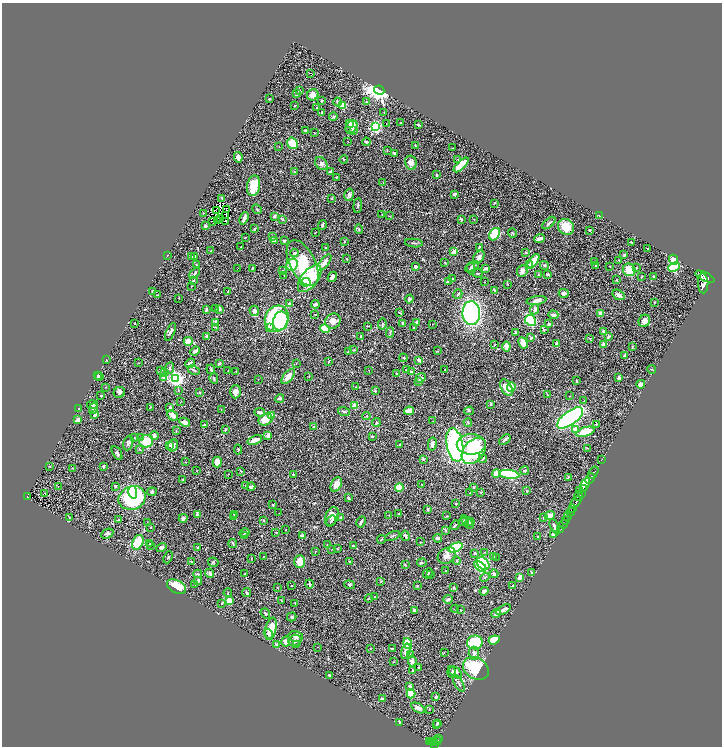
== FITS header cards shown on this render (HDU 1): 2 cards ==
NAXIS1  =                 1440
NAXIS2  =                 1488

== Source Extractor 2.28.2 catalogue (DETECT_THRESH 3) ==
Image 1440 x 1488 px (HDU 1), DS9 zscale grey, zoomed out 1/2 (1 PNG px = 2 x 2 image px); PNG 724 x 748 px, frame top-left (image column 1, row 1487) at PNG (2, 3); each listed source drawn as its Kron ellipse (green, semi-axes under 4 px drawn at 4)
Background 0.428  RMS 0.028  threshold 0.0841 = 3 sigma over >= 5 px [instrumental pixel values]
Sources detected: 554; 45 cannot appear on this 1/2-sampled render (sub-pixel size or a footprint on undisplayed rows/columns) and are neither listed nor drawn; of the other 509, the 500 brightest by FLUX_AUTO listed and drawn (9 fainter detections omitted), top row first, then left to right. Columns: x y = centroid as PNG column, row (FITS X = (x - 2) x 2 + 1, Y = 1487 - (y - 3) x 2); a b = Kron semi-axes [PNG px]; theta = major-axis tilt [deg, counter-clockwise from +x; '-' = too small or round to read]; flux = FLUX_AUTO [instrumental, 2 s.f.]
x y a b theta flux
310 73 2 1 - 3.3
379 90 5 4 - 3000
299 91 3 2 - 3.7
297 94 3 3 - 4.1
313 95 6 5 - 34
269 99 2 2 - 4.7
321 101 3 2 - 5
338 102 4 2 - 4
367 102 3 2 - 3.4
295 105 3 2 - 2.8
343 105 3 3 - 190
316 108 2 2 - 4.8
322 113 2 2 - 4.6
384 113 4 2 - 4.6
333 117 4 3 - 8.3
350 123 3 3 - 9.7
401 123 2 2 - 4.5
386 124 2 2 - 1.9
418 125 4 2 - 6.6
352 127 7 5 55 38
376 127 3 3 - 770
305 130 3 2 - 9.9
353 131 4 3 - 4.7
314 133 2 2 - 2.6
348 142 2 1 - 1.6
366 142 4 2 - 6.7
293 143 6 5 - 98
415 146 2 2 - 4.5
279 147 2 1 - 1.7
452 148 2 1 - 1.8
387 150 3 2 - 2.7
394 153 4 2 - 7.4
238 157 5 4 - 24
344 159 4 2 - 3.7
458 159 2 2 - 6.8
321 163 7 5 -53 18
411 163 7 6 - 28
461 165 9 3 43 150
295 172 3 1 - 2.1
331 172 4 3 - 9.3
436 175 4 3 - 4.5
337 177 3 2 - 3.8
383 182 2 2 - 1.6
254 186 10 6 79 100
455 194 4 3 - 12
349 195 6 4 76 15
222 198 4 3 - 5.6
332 199 3 2 - 2.7
494 203 3 2 - 4.9
358 206 7 3 84 9.7
257 209 5 2 - 5
216 210 4 1 - 3.5
226 210 2 1 - 2.7
203 213 2 1 - 1.5
226 215 2 1 - 2
382 215 3 2 - 3.2
599 215 3 1 - 1.8
274 216 4 3 - 8.5
390 216 3 2 - 2.4
244 218 6 2 66 23
221 219 3 1 - 2.2
283 219 4 3 - 5
461 219 3 2 - 6
474 219 2 2 - 2.9
212 221 3 2 - 6.8
218 221 2 2 - 2.8
225 221 3 2 - 9.7
549 223 8 3 43 9.7
323 225 5 2 - 10
205 226 4 3 - 9.5
566 227 8 7 - 98
254 229 3 2 - 9
359 229 5 2 - 4.7
589 230 3 2 - 4
315 232 3 1 - 1.6
513 233 4 3 - 4.4
495 234 7 5 55 140
245 237 3 2 - 2.3
272 237 3 2 - 4.5
540 238 5 2 - 36
274 240 4 2 - 16
284 241 2 2 - 4.9
344 242 3 2 - 5.4
632 242 2 1 - 2.5
414 243 9 2 -5 7.8
241 247 2 2 - 2.3
479 247 4 3 - 7
325 248 4 2 - 4.4
648 249 2 2 - 2.7
211 251 2 2 - 2.1
454 252 2 2 - 80
294 253 4 3 - 11
526 253 3 2 - 4.7
167 255 3 2 - 2
624 255 4 3 - 6.7
194 256 2 2 - 3.8
192 257 3 2 - 4.4
479 257 7 4 56 18
347 259 3 2 - 5.5
619 260 2 2 - 3.2
674 260 5 3 - 100
533 261 8 3 55 130
595 261 2 2 - 2
303 263 25 12 -63 340
324 263 10 4 51 26
445 263 2 2 - 3.4
196 265 3 2 - 3
292 265 6 5 - 120
530 265 4 3 - 17
544 265 5 4 - 7.6
472 266 8 3 29 17
595 266 3 2 - 2.8
610 266 2 2 - 2.9
415 267 3 3 - 14
674 267 6 4 25 160
252 268 2 2 - 5.6
471 268 6 3 -76 15
486 268 3 2 - 17
636 268 3 3 - 3.6
237 269 2 1 - 1.7
283 270 2 2 - 1.9
629 270 6 6 - 83
522 271 6 5 - 23
195 273 6 3 50 9.6
478 273 5 2 - 5
548 274 3 2 - 9.8
284 275 2 2 - 1.6
538 275 3 3 - 5.1
332 277 5 3 - 30
642 277 3 2 - 2.3
653 277 3 2 - 5
705 277 10 4 -26 3400
310 279 16 8 52 210
453 279 2 2 - 6.2
617 280 3 2 - 3.2
193 281 3 2 - 9.8
448 281 4 3 - 5.9
305 282 5 4 - 84
485 282 2 1 - 1.5
703 283 10 5 -88 3900
508 284 3 2 - 2
191 286 3 2 - 2.1
494 290 4 2 - 4.8
152 291 2 2 - 3
228 291 4 2 - 3
564 293 5 4 - 19
458 294 5 3 - 7.4
158 295 3 2 - 3.8
618 295 6 4 -33 16
179 298 3 2 - 2.4
409 299 4 3 - 10
537 300 10 4 9 22
289 303 4 3 - 8.6
654 303 2 2 - 2.9
315 304 4 3 - 8.6
215 309 2 2 - 2.3
220 309 3 3 - 8.8
535 309 5 3 - 18
206 310 3 2 - 7.2
254 311 5 5 - 18
399 313 4 2 - 4
471 313 12 8 -87 970
601 313 3 3 - 50
315 314 2 1 - 2.5
553 315 5 3 - 14
277 319 13 11 63 610
530 320 6 5 - 240
281 321 9 7 71 220
333 321 8 7 - 36
644 321 6 5 - 25
216 322 4 3 - 8.8
416 322 3 2 - 8.2
135 323 2 2 - 3.9
382 324 5 3 - 8
403 324 3 2 - 9.6
432 324 2 2 - 1.7
549 324 3 3 - 11
367 326 2 2 - 2.3
216 327 4 2 - 3
269 328 4 3 - 18
413 328 3 2 - 6.2
325 329 5 3 - 94
544 329 3 2 - 3.6
603 331 4 3 - 6.1
171 332 9 3 67 12
516 332 4 3 - 7.8
390 333 5 3 - 6.3
207 336 4 3 - 13
361 337 2 2 - 3.6
608 337 3 2 - 17
531 338 4 3 - 5.3
590 339 3 3 - 4.2
188 341 4 4 - 33
523 343 6 3 -64 55
556 344 3 3 - 9.3
603 344 2 2 - 41
495 345 3 2 - 2.1
506 346 5 3 - 40
632 347 3 2 - 5.6
354 350 2 2 - 4.9
195 351 5 3 - 16
437 351 3 2 - 2.4
348 352 3 2 - 3
624 356 2 2 - 28
403 358 4 2 - 4.3
106 360 3 2 - 2
419 360 4 3 - 17
328 361 3 2 - 2.5
138 363 2 2 - 1.7
190 363 5 3 - 17
219 364 3 3 - 6.9
296 364 3 2 - 2.6
170 368 6 3 69 8.9
211 369 4 2 - 6.4
652 369 4 2 - 2.9
161 370 4 2 - 4.4
194 370 6 3 -25 8.5
369 370 2 2 - 2
406 370 2 2 - 3.4
445 370 3 2 - 2.3
228 371 2 1 - 1.5
236 371 2 1 - 1.7
411 371 4 3 - 6.7
164 372 3 2 - 3.4
396 374 2 2 - 4.1
97 375 3 2 - 7.1
99 376 4 2 - 12
309 376 2 1 - 1.8
163 377 3 3 - 12
288 377 9 4 50 38
214 378 5 2 - 5.5
421 378 5 4 - 8.5
619 378 3 2 - 12
176 379 4 4 - 1700
258 379 2 1 - 1.7
576 380 3 2 - 3.9
418 381 3 3 - 10
641 384 4 4 - 32
106 387 2 2 - 2.2
356 387 2 2 - 2.6
511 387 5 3 - 44
506 388 9 5 -61 77
178 390 2 2 - 5.5
375 391 4 3 - 6.5
119 392 6 5 - 12
235 392 6 5 - 30
199 393 3 3 - 5.2
547 394 2 2 - 2.6
101 396 2 2 - 11
569 396 3 2 - 2.6
280 398 4 4 - 8.6
584 401 2 2 - 2.3
180 402 3 2 - 2.2
92 404 5 4 - 7.7
490 404 3 2 - 5
354 406 2 2 - 83
151 407 3 2 - 3.4
170 407 4 3 - 8.6
93 408 6 3 75 12
79 409 3 1 - 2.1
221 410 2 1 - 1.7
409 411 5 3 - 65
469 411 5 3 - 5.3
260 412 5 3 - 11
344 412 6 3 -19 9.8
95 415 2 2 - 11
173 415 6 4 -45 36
272 416 2 2 - 86
366 416 4 2 - 4.1
570 418 15 6 36 1400
77 420 3 2 - 42
265 420 7 5 28 88
433 421 2 2 - 1.7
185 422 6 3 -27 30
468 422 4 4 - 5.7
376 423 4 2 - 6.3
596 424 3 2 - 4.3
204 425 3 2 - 4.7
313 426 3 3 - 4.1
575 429 3 3 - 38
225 430 4 3 - 3.8
176 431 3 2 - 3.3
585 432 9 4 18 140
268 435 4 3 - 20
154 436 4 4 - 21
372 437 3 2 - 3.6
134 438 3 2 - 3
141 438 4 3 - 6.5
255 440 8 3 21 42
505 440 6 2 40 15
146 441 7 6 - 110
128 443 7 4 70 18
432 444 6 4 78 22
471 444 14 10 1 250
170 445 2 2 - 19
173 445 6 5 - 17
400 445 4 2 - 7.3
455 445 17 8 -78 1100
587 448 3 2 - 3
139 449 4 2 - 3.8
238 449 5 3 - 5.7
474 451 15 10 51 240
117 453 8 3 -60 10
423 459 2 2 - 11
483 459 4 2 - 5.2
601 460 2 1 - 18
186 462 2 2 - 1.8
217 462 5 4 - 36
50 466 4 2 - 2.8
103 466 2 2 - 21
72 468 2 2 - 2.1
197 470 3 2 - 1.9
241 471 4 3 - 4.5
525 471 4 3 - 11
593 473 7 2 56 1200
228 474 2 2 - 1.7
496 474 4 4 - 43
509 474 10 4 -8 330
294 475 3 3 - 4.1
568 477 3 2 - 5.6
590 478 5 2 - 1000
183 479 3 2 - 2.6
585 484 7 3 62 1600
336 485 8 5 64 45
422 485 2 2 - 1.8
58 486 2 1 - 8.9
115 486 3 3 - 8.4
245 486 3 2 - 2.6
251 487 4 3 - 10
399 487 4 4 - 89
474 487 3 2 - 4.9
584 489 2 2 - 280
580 490 3 2 - 110
526 491 3 3 - 6.3
133 492 6 4 -81 84
152 492 5 4 - 9.9
481 492 3 3 - 3.6
44 493 3 1 - 34
470 493 2 1 - 1.7
581 494 4 2 - 310
579 496 4 3 - 870
27 497 4 2 - 82
132 498 14 11 22 510
348 498 4 2 - 8.1
576 502 7 3 50 1800
456 504 2 2 - 3.3
273 505 2 2 - 8.6
573 508 2 2 - 290
428 510 3 2 - 6.7
571 512 5 2 - 790
279 513 2 2 - 2.1
399 514 3 2 - 2.1
198 515 4 3 - 15
235 515 4 3 - 6.8
389 515 2 2 - 2.2
332 516 10 6 67 32
447 516 3 2 - 3.1
550 516 5 4 - 39
69 517 3 3 - 3.6
234 517 4 3 - 4.5
341 517 3 3 - 4
568 517 3 2 - 220
183 518 4 3 - 18
543 518 3 3 - 5.5
119 520 2 2 - 16
264 520 3 3 - 3.9
331 521 6 3 55 10
566 521 2 2 - 52
361 522 6 2 61 11
463 522 5 4 - 8
467 522 8 3 -50 17
470 522 4 3 - 12
147 523 3 2 - 2.2
564 524 4 2 - 56
455 525 5 2 - 8.9
151 527 2 2 - 1.9
555 527 8 3 -63 20
286 530 2 2 - 2.1
446 530 3 2 - 8.2
561 530 3 1 - 15
276 532 2 1 - 2.3
245 533 5 3 - 7.5
107 534 6 4 25 15
554 534 3 3 - 21
244 535 2 2 - 2.3
302 536 4 3 - 16
393 536 8 2 24 6.8
405 536 5 3 - 8.9
538 537 3 2 - 8.2
438 538 4 3 - 18
381 539 4 2 - 4.4
138 542 8 5 64 110
421 542 2 2 - 2.9
233 543 4 2 - 8.5
150 544 2 2 - 3.7
150 545 3 2 - 3.4
327 545 3 2 - 3.5
353 546 4 2 - 5.7
198 547 3 2 - 2.8
455 547 7 3 25 360
161 548 5 4 - 11
332 549 3 1 - 1.7
337 549 3 3 - 3.7
315 551 2 2 - 2.3
485 552 2 2 - 2.5
475 553 3 3 - 4
447 556 9 7 32 28
168 557 6 3 67 5.8
264 557 2 1 - 1.7
494 557 3 3 - 4.8
251 558 3 2 - 3
496 558 2 1 - 6.8
191 561 3 2 - 2.5
456 561 4 3 - 5.5
213 562 5 4 - 6.1
300 562 6 5 - 62
349 562 3 2 - 2.3
422 563 4 3 - 4.7
483 564 7 5 -44 240
405 565 3 3 - 5.1
480 566 7 4 -32 150
446 571 3 2 - 7.3
532 572 4 2 - 6.2
210 573 5 3 - 17
428 573 5 2 - 4.5
198 574 4 3 - 5.7
245 574 2 2 - 3.7
431 574 2 2 - 2.3
494 574 4 3 - 12
485 577 5 3 - 6
520 578 4 3 - 26
198 581 4 3 - 13
380 582 3 2 - 2.5
195 584 2 2 - 3.8
309 584 4 3 - 6.3
349 585 5 4 - 7
292 586 2 2 - 4
417 586 3 3 - 3.4
513 586 3 3 - 5.4
176 587 10 6 -24 82
277 588 3 2 - 2.5
454 588 4 2 - 5.1
484 591 4 3 - 25
246 592 4 2 - 7.8
228 593 4 2 - 4.8
374 597 3 2 - 1.8
369 598 4 2 - 3.1
448 599 5 3 - 12
281 600 3 1 - 3.1
229 601 4 3 - 94
295 603 3 2 - 2.1
221 604 3 2 - 3.3
455 609 4 2 - 4.3
461 610 2 2 - 3.2
503 610 8 3 26 21
414 611 4 2 - 12
265 613 5 3 - 6.4
496 613 5 3 - 15
292 617 5 4 - 8.1
271 629 11 5 78 72
268 634 5 3 - 11
296 637 7 5 -14 20
295 640 6 5 - 14
494 640 5 4 - 76
286 641 5 4 - 29
475 642 8 7 - 270
408 643 6 4 -71 100
277 644 4 3 - 10
296 644 3 2 - 3.4
317 647 2 2 - 1.9
370 648 2 2 - 2.4
392 649 3 2 - 3.9
406 651 8 4 74 29
444 653 3 2 - 2.9
474 653 6 5 - 17
411 655 4 3 - 5.2
412 661 5 3 - 18
393 662 2 2 - 2.3
419 667 3 2 - 2.9
476 668 14 10 -31 300
412 671 3 2 - 3.2
452 672 5 3 - 8.2
455 672 8 4 -41 24
329 675 3 2 - 3.3
459 683 9 2 -62 10
410 686 3 3 - 17
411 694 5 3 - 130
436 697 4 3 - 6.1
382 699 4 3 - 7.4
418 708 7 4 -32 26
429 709 2 2 - 2.7
399 722 4 2 - 8.3
438 723 2 2 - 16
436 724 2 1 - 31
439 739 4 2 - 150
437 741 4 2 - 130
429 742 3 1 - 30
431 742 4 3 - 220
434 742 3 1 - 140
435 745 3 2 - 350
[9 fainter detections neither listed nor drawn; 45 sub-pixel or undisplayed-footprint detections neither listed nor drawn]